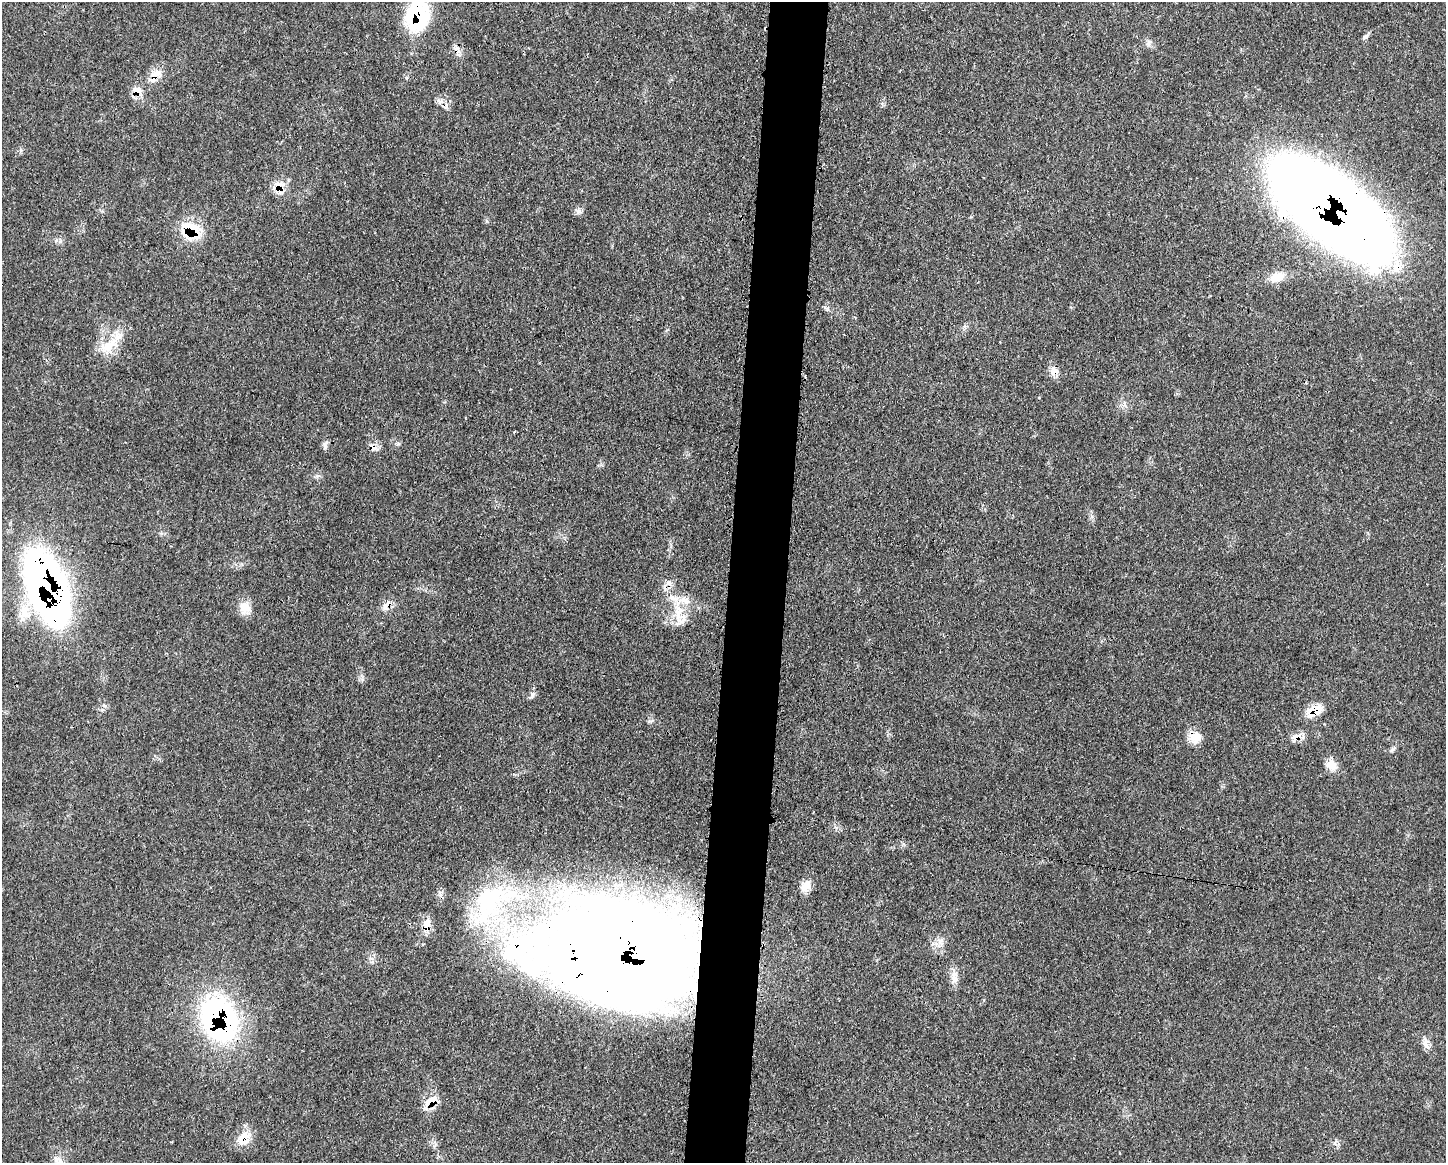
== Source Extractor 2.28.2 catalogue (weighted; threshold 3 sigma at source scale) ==
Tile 8 of 3 x 4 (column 2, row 3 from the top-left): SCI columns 1565-3008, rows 1164-2324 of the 4685 x 4648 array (HDU 1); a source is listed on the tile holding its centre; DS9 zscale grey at full resolution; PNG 1448 x 1165 px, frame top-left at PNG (2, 2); no overlay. Shown black and unused: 4% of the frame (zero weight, under 3 of 4 exposures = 2% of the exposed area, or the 3 px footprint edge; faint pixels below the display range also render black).
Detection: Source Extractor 2.28.2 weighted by HDU 2 'WHT'; one run over the whole footprint, this tile lists its part. Background 0.0579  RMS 0.0033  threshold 0.0147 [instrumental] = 3 sigma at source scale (4.5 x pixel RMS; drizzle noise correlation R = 1.50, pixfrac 1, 0.05/0.05 arcsec/px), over >= 5 px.
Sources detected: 41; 1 inside a brighter object's white glare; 1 cosmic-ray / hot-pixel residue — not listed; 3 inside a brighter listed object's ellipse — not listed separately; the other 36 listed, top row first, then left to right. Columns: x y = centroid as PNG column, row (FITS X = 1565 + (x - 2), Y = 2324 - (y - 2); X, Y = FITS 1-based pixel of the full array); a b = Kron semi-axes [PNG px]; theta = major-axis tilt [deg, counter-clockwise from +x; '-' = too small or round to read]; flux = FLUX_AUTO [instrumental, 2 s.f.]
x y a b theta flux
417 16 32 23 78 27
1365 37 10 5 36 0.8
1149 43 7 4 71 0.74
457 50 13 7 -52 1.9
156 73 18 8 20 3.1
137 90 13 10 -29 3
440 102 11 6 5 1.5
279 186 18 10 83 4.1
1317 199 72 46 -45 600
579 211 7 6 - 1
191 230 25 19 -35 13
1397 267 17 13 55 5.8
1276 277 20 12 17 4.6
109 346 31 13 39 7.9
1054 371 12 11 - 2.4
515 432 3 2 - 0.51
325 444 12 5 84 1
373 448 10 8 -37 1.7
47 587 68 29 -68 200
387 605 18 9 56 2.6
244 608 17 13 90 4.1
679 614 43 15 -76 10
1315 711 20 11 22 6.3
1297 736 17 8 20 2.7
1196 737 18 15 36 4
1331 764 14 12 -31 3.5
805 886 17 11 49 3.3
488 904 74 42 62 52
427 924 19 9 76 3.2
619 953 142 83 -4 810
954 976 23 6 89 2.7
218 1018 47 32 -66 82
1426 1043 17 7 -79 2.1
431 1101 23 11 26 4.5
245 1135 19 12 21 4.6
60 1161 15 5 -54 1.5
Overlapping masked pixels (flux is a lower limit): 20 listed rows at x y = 417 16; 457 50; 137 90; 279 186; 1317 199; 191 230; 1397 267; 1054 371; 373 448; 47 587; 387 605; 679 614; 1315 711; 1297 736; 1196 737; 427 924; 619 953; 218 1018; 431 1101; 245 1135
Isophote crosses this tile's border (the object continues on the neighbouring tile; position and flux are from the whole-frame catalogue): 1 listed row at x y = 60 1161
Unlisted compact peaks at least as high as the median listed source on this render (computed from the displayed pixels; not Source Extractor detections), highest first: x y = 1393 749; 1092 516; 398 444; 825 307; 903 844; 317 476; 105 706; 362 679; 60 241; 836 828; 1335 1143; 21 150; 971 217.